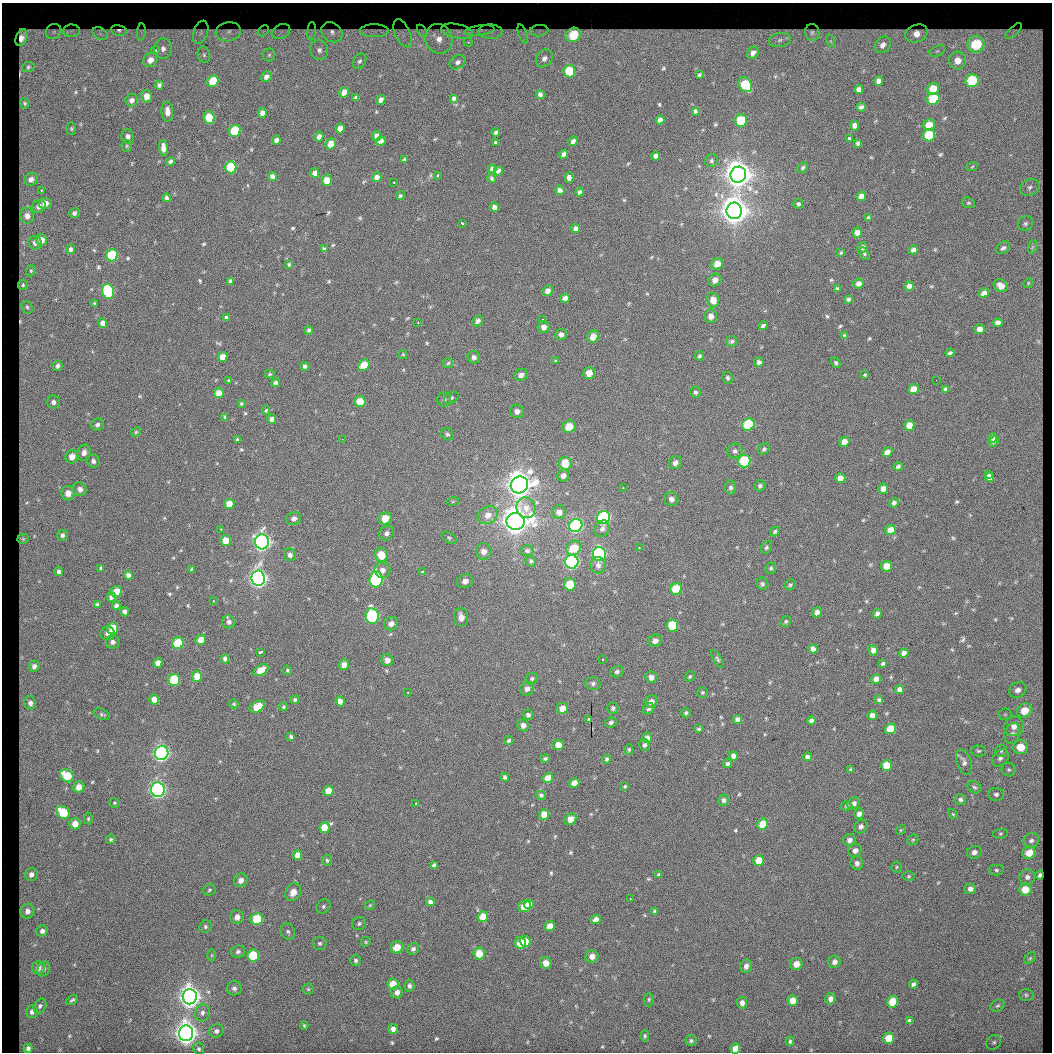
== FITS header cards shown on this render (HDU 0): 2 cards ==
NAXIS1  =                 1050  /
NAXIS2  =                 1050  /

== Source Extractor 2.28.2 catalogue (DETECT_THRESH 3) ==
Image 1050 x 1050 px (HDU 0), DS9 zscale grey, 1 PNG px = 1 image px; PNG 1054 x 1054 px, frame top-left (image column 1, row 1050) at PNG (2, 3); each listed source drawn as its Kron ellipse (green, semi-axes under 4 px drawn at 4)
Background 22.8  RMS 1.7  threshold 5.22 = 3 sigma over >= 5 px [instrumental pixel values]
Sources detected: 556; of the 556, the 500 brightest by FLUX_AUTO listed and drawn (56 fainter detections omitted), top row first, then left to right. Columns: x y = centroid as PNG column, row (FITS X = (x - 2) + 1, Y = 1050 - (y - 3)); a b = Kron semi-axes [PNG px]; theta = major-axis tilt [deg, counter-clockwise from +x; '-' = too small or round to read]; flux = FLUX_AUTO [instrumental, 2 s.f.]
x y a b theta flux
119 30 8 5 -12 300
479 30 15 5 7 490
72 31 8 6 2 280
263 31 6 4 45 150
312 31 9 4 84 150
374 31 14 6 0 530
422 31 7 4 -55 160
457 31 16 7 -11 660
539 31 9 5 5 310
1014 31 10 4 44 210
54 32 8 7 - 350
141 32 8 3 84 140
201 32 12 7 73 370
228 32 12 9 9 670
281 32 10 7 25 410
332 32 11 9 -38 700
491 32 12 7 -3 580
812 32 8 7 - 360
403 33 15 7 -66 490
917 33 11 8 21 1400
100 34 8 5 -32 470
523 34 10 4 -71 320
573 35 8 7 - 4800
21 38 9 5 71 870
439 39 15 13 -69 2100
780 40 11 7 9 690
831 41 6 4 -72 180
468 42 4 4 - 310
976 44 9 8 - 7400
883 45 9 7 50 690
163 49 10 9 - 780
155 50 4 4 - 320
319 50 10 9 - 820
937 51 8 5 25 340
753 53 6 5 - 460
204 55 8 6 -75 360
269 55 6 6 - 280
544 58 9 7 50 660
150 60 7 6 - 960
958 60 9 8 - 1300
360 61 8 6 55 330
458 62 8 6 34 420
28 67 6 5 - 190
569 71 6 6 - 4500
699 75 4 3 - 160
266 77 5 4 - 440
213 81 6 5 - 3000
879 81 4 4 - 410
972 81 6 6 - 6800
159 85 4 4 - 270
745 85 8 6 -56 4600
859 89 5 4 - 420
933 89 6 5 - 1700
344 92 5 4 - 710
540 94 4 4 - 320
146 96 6 5 - 900
356 97 3 3 - 160
454 98 4 4 - 250
933 99 6 5 - 5100
132 100 6 6 - 470
381 100 5 4 - 450
25 103 5 4 - 140
861 107 4 3 - 240
167 111 10 6 -88 870
695 111 3 3 - 190
262 113 5 4 - 480
209 118 6 5 - 3000
660 120 5 4 - 390
741 120 6 6 - 4800
854 125 5 4 - 470
929 125 6 5 - 1700
340 128 5 4 - 710
71 129 6 4 -88 170
235 131 6 5 - 5800
496 132 4 3 - 220
929 135 6 6 - 5200
128 136 7 6 - 540
319 136 5 4 - 460
377 136 5 4 - 490
850 139 4 3 - 2200
276 140 4 3 - 340
381 141 5 4 - 430
573 141 5 4 - 440
495 142 3 3 - 120
857 143 3 3 - 210
331 144 6 5 - 1400
127 146 5 5 - 170
163 148 8 4 -85 820
564 154 5 4 - 410
656 156 4 4 - 410
404 160 4 3 - 160
170 161 4 3 - 230
711 161 7 6 - 260
231 167 6 5 - 6000
972 167 6 3 20 150
803 168 6 4 44 190
492 169 4 4 - 250
498 171 5 4 - 350
315 173 5 4 - 520
438 175 3 3 - 660
738 175 8 7 - 200000
272 176 4 4 - 390
377 177 5 4 - 440
569 177 5 4 - 500
492 178 4 4 - 200
31 179 7 6 - 530
327 180 6 5 - 1500
393 182 3 2 - 190
1030 187 10 8 27 620
560 190 5 4 - 490
41 191 3 3 - 350
580 192 4 3 - 350
400 196 4 4 - 190
861 196 5 4 - 710
166 198 4 3 - 230
45 203 6 5 - 890
968 203 7 5 -18 200
798 204 5 5 - 220
39 206 7 6 - 560
494 207 5 4 - 400
734 211 8 7 - 200000
74 213 5 4 - 340
27 216 8 7 - 650
868 217 4 3 - 140
462 223 3 3 - 740
1025 223 8 7 - 360
575 228 4 4 - 380
857 232 5 5 - 720
41 240 6 5 - 950
35 243 6 6 - 550
863 247 5 5 - 440
1032 247 7 4 71 200
1003 248 7 5 38 350
71 249 5 4 - 320
324 249 4 3 - 180
913 250 5 4 - 420
841 253 4 3 - 150
864 254 7 4 -63 200
112 255 6 5 - 8100
289 264 4 3 - 140
717 264 6 5 - 1300
31 271 6 4 70 170
715 280 7 6 - 710
230 281 4 3 - 250
1028 283 5 4 - 130
858 284 5 5 - 500
23 285 5 5 - 190
909 286 5 4 - 470
1001 286 7 6 - 800
837 289 3 3 - 170
108 291 8 6 -72 9400
548 291 6 5 - 590
984 293 5 4 - 570
565 298 5 4 - 450
848 299 4 3 - 200
713 300 7 6 - 1500
94 303 3 2 - 120
27 307 6 5 - 200
711 316 7 6 - 760
226 317 4 3 - 250
543 320 3 3 - 550
478 321 6 5 - 360
103 323 5 4 - 660
418 323 3 2 - 270
998 323 5 4 - 450
763 326 4 3 - 270
544 327 6 6 - 660
980 329 5 5 - 650
309 330 4 4 - 240
561 334 6 5 - 490
845 336 4 3 - 200
593 337 6 5 - 1200
732 341 5 5 - 250
950 353 4 3 - 220
403 354 4 4 - 130
699 356 5 4 - 220
223 357 5 4 - 1100
474 357 6 6 - 420
555 360 3 3 - 700
759 362 5 4 - 340
448 363 5 5 - 180
836 363 5 4 - 160
364 365 6 5 - 1900
58 366 5 5 - 360
305 366 4 4 - 290
589 373 6 6 - 1200
270 374 5 4 - 150
521 375 7 5 21 530
865 375 3 2 - 130
728 378 6 5 - 230
936 380 2 2 - 210
229 381 3 3 - 160
276 383 4 4 - 350
913 389 5 5 - 960
946 389 4 4 - 270
695 392 5 5 - 270
219 393 5 5 - 1200
451 398 8 5 30 250
444 400 7 7 - 300
360 401 5 5 - 1900
53 402 6 6 - 440
241 403 4 4 - 140
266 410 5 4 - 140
517 411 7 6 - 620
225 417 4 3 - 170
272 419 5 4 - 420
97 425 6 6 - 390
748 425 6 6 - 8300
909 425 5 5 - 1000
569 427 7 6 - 2400
136 432 5 4 - 130
447 434 6 5 - 260
993 438 5 4 - 260
237 439 3 3 - 160
342 439 2 2 - 590
994 441 6 3 45 220
844 442 5 4 - 940
764 449 6 5 - 240
735 451 8 7 - 400
887 452 5 4 - 640
84 453 8 6 67 680
72 457 7 6 - 1000
93 461 7 6 - 430
744 461 6 6 - 8600
565 463 6 6 - 2700
675 463 7 6 - 570
898 466 4 3 - 240
989 474 4 3 - 220
563 475 6 5 - 530
840 478 5 5 - 960
990 478 4 3 - 270
519 485 9 8 - 160000
760 486 6 5 - 270
731 487 7 5 -81 340
623 488 3 2 - 170
80 489 7 6 - 680
883 489 5 4 - 660
68 493 7 6 - 1000
671 499 7 7 - 560
453 501 6 3 20 130
894 503 5 4 - 290
229 504 5 5 - 1300
526 508 10 9 - 940
559 512 6 6 - 620
488 515 10 8 32 930
294 518 7 6 - 500
385 518 6 6 - 2100
603 518 7 6 - 19000
515 521 9 8 - 180000
576 525 7 6 - 23000
221 529 3 3 - 190
602 529 8 7 - 470
890 530 6 5 - 1200
775 531 5 4 - 190
387 533 8 6 36 450
62 535 5 5 - 320
449 538 8 5 -32 210
23 539 5 5 - 130
226 540 5 5 - 1500
262 542 7 7 - 50000
766 547 7 5 58 230
574 548 8 6 43 2600
639 548 3 2 - 260
484 551 8 8 - 800
527 551 6 5 - 250
599 554 7 6 - 20000
290 555 6 6 - 460
381 555 7 6 - 2300
531 561 6 5 - 200
572 562 7 6 - 25000
598 565 8 8 - 630
887 566 5 5 - 1300
101 568 4 3 - 170
771 568 6 5 - 200
191 569 3 3 - 130
382 570 8 7 - 610
59 572 4 3 - 310
422 572 3 3 - 1100
128 575 4 4 - 330
258 578 8 6 -83 54000
376 579 8 6 87 16000
465 581 8 7 - 820
570 584 6 6 - 2500
762 584 6 5 - 270
790 585 6 5 - 190
676 589 6 5 - 4000
116 592 6 5 - 2000
112 597 5 4 - 400
213 601 3 2 - 210
97 605 4 3 - 210
116 605 4 3 - 290
125 612 4 4 - 340
817 612 5 4 - 510
877 614 5 4 - 430
372 616 8 6 -82 17000
461 617 9 7 -79 1000
786 621 6 5 - 180
229 622 6 6 - 400
391 624 7 6 - 670
672 625 6 5 - 4600
113 628 6 5 - 2200
108 633 7 6 - 570
201 640 5 5 - 1300
655 641 6 6 - 650
113 642 7 6 - 390
178 643 6 5 - 5100
813 649 4 4 - 530
873 650 5 4 - 520
260 652 3 3 - 2900
904 653 5 4 - 430
225 659 5 4 - 330
602 659 3 3 - 280
717 659 10 4 -58 220
387 660 6 6 - 690
158 663 5 4 - 690
883 663 4 3 - 200
344 665 5 5 - 860
34 666 6 5 - 410
261 670 8 5 31 1500
287 670 5 3 - 150
617 672 7 5 18 300
197 676 5 5 - 1300
690 676 5 4 - 170
651 677 6 5 - 690
532 679 6 5 - 240
876 679 5 4 - 640
174 680 6 5 - 5400
593 683 7 6 - 340
527 689 7 6 - 550
900 690 5 4 - 430
1018 690 9 7 32 750
702 692 5 5 - 180
408 693 3 2 - 150
154 699 5 5 - 760
295 700 4 4 - 220
879 700 4 3 - 210
340 701 5 4 - 810
651 701 7 5 43 590
30 703 7 5 -78 460
234 704 5 4 - 130
257 707 8 5 29 1500
283 707 4 3 - 130
562 708 6 5 - 1100
613 708 6 5 - 260
649 709 6 5 - 280
1025 711 8 7 - 2300
686 713 5 4 - 190
102 714 8 5 -25 250
1005 714 6 6 - 240
528 715 5 5 - 260
872 715 4 4 - 650
737 719 5 4 - 440
589 720 4 2 - 140
811 720 4 3 - 340
611 722 6 5 - 290
523 725 6 5 - 550
1014 726 10 9 - 1100
699 729 4 3 - 180
890 729 6 5 - 2300
1012 733 10 7 74 610
291 737 3 3 - 200
647 738 5 5 - 620
509 740 5 3 - 210
558 745 5 5 - 1200
645 745 6 5 - 280
1021 747 7 7 - 2500
629 749 5 4 - 170
979 751 7 5 -1 250
1001 751 6 6 - 280
162 753 7 6 - 38000
733 756 5 4 - 480
807 757 4 4 - 370
545 758 4 3 - 200
1000 758 9 7 47 540
607 759 5 4 - 220
964 762 13 7 -71 520
727 764 4 4 - 260
887 765 5 5 - 2400
850 770 4 3 - 150
1009 770 7 7 - 330
67 776 7 6 - 3400
505 777 4 4 - 220
548 778 5 5 - 1100
574 783 5 4 - 960
625 786 3 3 - 170
79 787 6 5 - 1100
974 787 7 5 -32 260
158 790 7 7 - 40000
328 791 5 5 - 1600
996 794 8 6 -3 400
541 795 5 4 - 220
960 799 6 5 - 290
724 800 5 5 - 300
114 803 5 5 - 170
416 803 3 2 - 280
854 803 6 5 - 480
847 806 6 4 -1 200
63 812 7 6 - 3600
544 814 5 5 - 1300
859 814 5 5 - 550
953 814 6 3 -45 130
88 819 6 4 -88 160
571 819 6 5 - 1100
75 824 6 5 - 1100
763 824 6 5 - 2400
325 827 5 5 - 1800
861 827 7 6 - 460
901 830 5 4 - 140
1000 834 7 4 6 200
111 839 5 4 - 190
849 840 6 6 - 550
913 840 6 5 - 170
1031 840 8 7 - 470
855 850 7 6 - 650
974 852 7 6 - 500
1029 853 7 6 - 2000
297 855 5 4 - 770
327 860 5 4 - 170
759 861 5 5 - 2400
857 863 7 6 - 500
434 865 4 4 - 280
897 867 5 5 - 180
996 870 7 5 -1 230
31 874 7 6 - 550
659 875 4 3 - 170
1040 875 4 3 - 280
909 876 6 4 1 170
1027 877 8 7 - 520
241 880 7 6 - 820
970 889 6 5 - 510
1025 889 6 6 - 2000
209 890 6 5 - 230
293 892 9 7 61 1300
630 898 2 2 - 220
430 902 4 4 - 390
370 905 5 4 - 140
529 905 5 4 - 1400
323 906 8 6 48 330
525 906 6 5 - 2600
27 911 7 6 - 680
655 911 3 3 - 200
237 917 7 6 - 860
483 917 5 5 - 1700
257 919 6 6 - 5000
596 920 5 4 - 710
359 924 7 6 - 310
550 926 5 5 - 1100
205 927 6 6 - 270
42 931 6 5 - 470
288 932 8 7 - 410
525 941 6 5 - 1800
366 942 5 4 - 160
320 943 7 6 - 300
521 943 6 5 - 2700
397 947 6 5 - 1900
413 949 6 5 - 320
238 952 7 6 - 370
479 953 6 6 - 2000
212 955 6 4 -89 150
253 956 6 6 - 5300
592 956 7 6 - 910
1030 958 7 4 45 160
356 960 5 5 - 270
834 962 6 6 - 470
546 963 6 5 - 1200
796 964 6 6 - 1100
746 966 7 6 - 610
38 968 6 6 - 570
44 969 7 6 - 320
393 984 6 5 - 2000
913 984 4 3 - 270
409 986 6 5 - 320
234 988 7 7 - 450
308 989 5 5 - 160
397 992 6 6 - 580
1026 995 7 6 - 260
190 997 7 7 - 100000
649 999 7 5 89 220
830 999 6 5 - 530
72 1000 7 4 34 220
793 1001 5 5 - 1100
893 1002 6 5 - 2400
742 1003 6 5 - 610
40 1006 8 6 62 330
997 1006 7 5 30 250
32 1012 6 6 - 450
202 1013 9 7 78 460
909 1020 4 4 - 230
304 1025 4 4 - 120
393 1029 5 4 - 510
217 1031 7 6 - 470
186 1033 8 7 - 100000
645 1036 5 4 - 160
889 1038 5 5 - 2400
691 1041 5 5 - 210
790 1041 4 3 - 170
994 1042 8 6 41 350
28 1048 4 4 - 380
199 1049 6 5 - 230
735 1049 5 4 - 1100
At the frame edge (FLAGS 8, measured only in part): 1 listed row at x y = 735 1049
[56 fainter detections neither listed nor drawn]